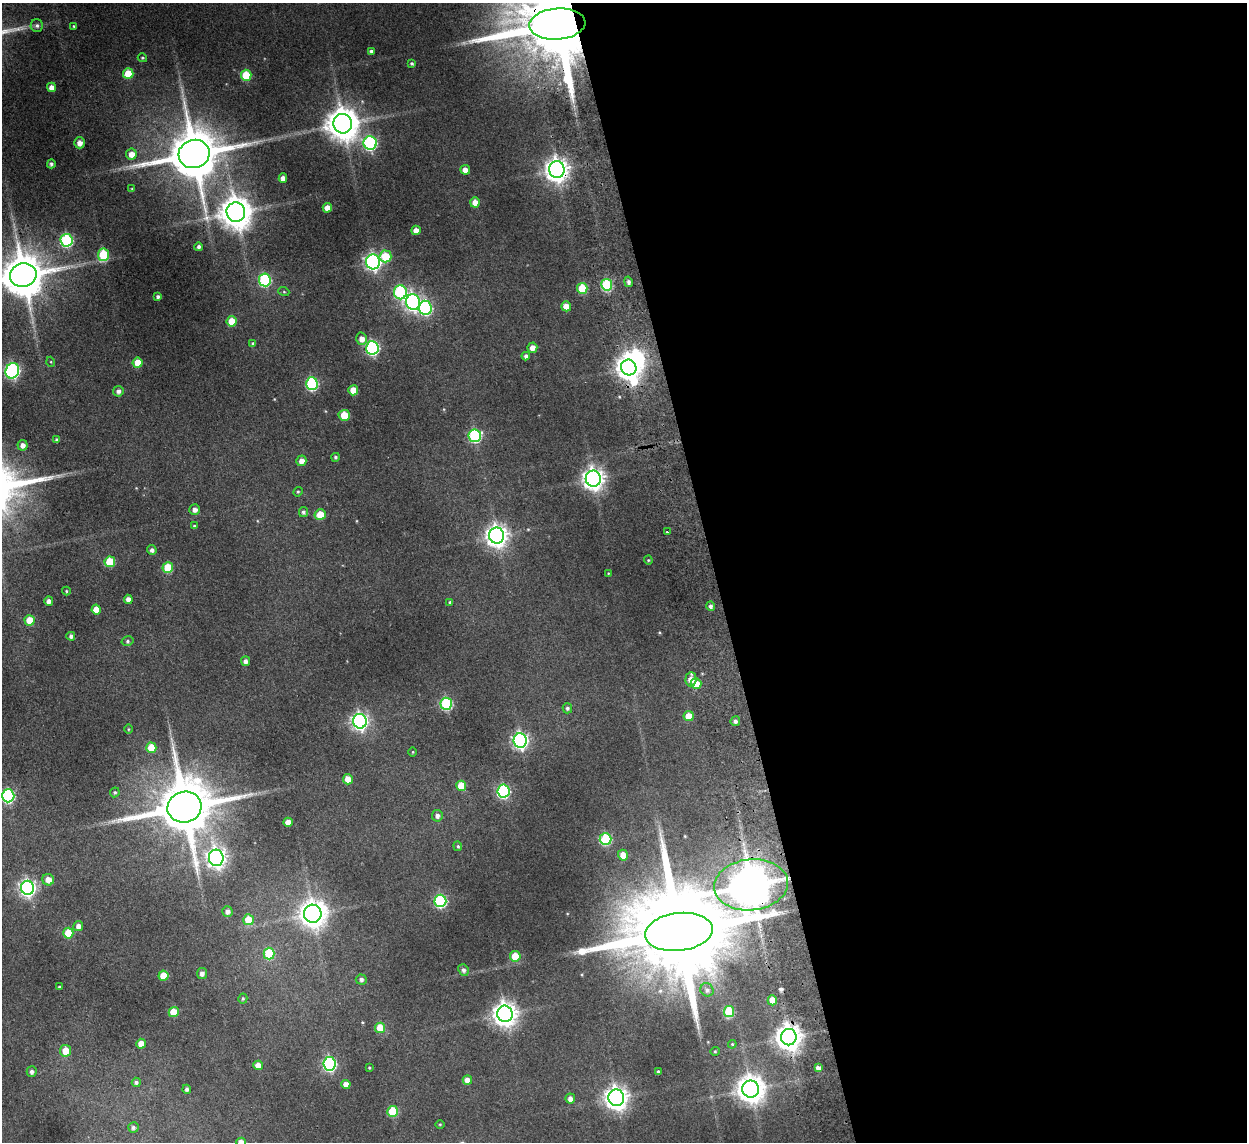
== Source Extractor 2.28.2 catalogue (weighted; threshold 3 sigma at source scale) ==
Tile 8 of 4 x 4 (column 4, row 2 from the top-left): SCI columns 3787-5031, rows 2433-3572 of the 5083 x 4981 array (HDU 1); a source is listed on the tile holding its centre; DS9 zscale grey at full resolution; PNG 1249 x 1144 px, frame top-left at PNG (2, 3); each listed source drawn as its Kron ellipse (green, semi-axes under 4 px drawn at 4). Shown black and unused: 43% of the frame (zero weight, under 2 of 3 exposures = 3% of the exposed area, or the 3 px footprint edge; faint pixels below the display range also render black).
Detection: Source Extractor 2.28.2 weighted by HDU 2 'WHT'; one run over the whole footprint, this tile lists its part. Background 0.186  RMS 0.015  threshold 0.0658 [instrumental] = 3 sigma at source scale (4.5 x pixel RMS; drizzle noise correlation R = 1.50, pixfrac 1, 0.05/0.05 arcsec/px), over >= 5 px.
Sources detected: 156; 2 too faint to see at this stretch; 3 inside a brighter object's white glare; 1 cosmic-ray / hot-pixel residue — neither listed nor drawn; the other 150 listed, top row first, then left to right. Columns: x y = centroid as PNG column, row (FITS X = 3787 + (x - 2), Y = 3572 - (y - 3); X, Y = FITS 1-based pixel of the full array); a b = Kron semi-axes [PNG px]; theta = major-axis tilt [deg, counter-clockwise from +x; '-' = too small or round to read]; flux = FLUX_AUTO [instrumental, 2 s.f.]
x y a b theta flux
557 24 28 15 4 27000
37 26 6 6 - 3.5
74 26 4 3 - 1.4
371 51 4 3 - 3.4
142 58 5 4 - 2
412 64 3 3 - 2.3
128 74 5 5 - 37
246 75 5 5 - 54
51 87 4 4 - 9.7
343 124 10 9 - 2800
79 143 5 5 - 8.6
370 143 7 6 - 230
131 154 5 5 - 14
194 154 15 14 - 8900
51 164 4 4 - 3.5
465 170 5 4 - 9.1
557 170 8 7 - 1100
283 178 4 4 - 7.3
132 189 4 3 - 1.4
475 202 5 4 - 9.8
327 208 5 4 - 13
236 212 10 9 - 2600
416 230 4 4 - 11
67 240 6 6 - 150
199 247 4 4 - 3.8
103 255 6 5 - 70
385 256 6 6 - 39
373 262 7 7 - 430
23 275 13 12 - 5600
265 280 6 6 - 150
628 282 5 4 - 4
607 285 6 5 - 110
582 288 5 5 - 55
284 292 5 3 - 1.3
400 292 7 6 - 170
158 297 4 3 - 3.2
413 302 8 7 - 390
566 306 5 5 - 17
425 308 7 6 - 210
232 321 5 5 - 28
362 339 6 5 - 9.6
253 344 4 3 - 2.1
372 348 7 6 - 260
532 348 5 5 - 9
526 356 4 4 - 4.4
51 362 5 3 - 1.2
138 363 5 5 - 25
629 367 8 7 - 1200
12 371 8 6 65 280
312 384 6 6 - 160
353 390 5 5 - 21
118 391 5 5 - 4.7
344 415 5 5 - 38
475 436 6 6 - 170
57 440 4 4 - 3.3
23 445 5 5 - 7.4
335 457 4 4 - 2.5
301 461 5 5 - 8.8
593 479 8 7 - 980
298 492 5 4 - 1.8
195 509 5 5 - 6.8
303 512 5 4 - 3
320 515 5 5 - 29
194 526 4 4 - 2
667 532 3 2 - 2.2
497 536 8 7 - 940
152 550 5 4 - 4.4
648 560 4 4 - 1.5
110 562 5 5 - 46
168 567 5 5 - 53
608 573 4 3 - 1.1
66 591 4 4 - 1.5
128 599 4 4 - 7.7
49 601 5 4 - 5.3
450 602 4 3 - 1.9
710 606 5 4 - 4.5
96 610 5 4 - 20
30 620 5 5 - 27
71 636 4 4 - 4.5
128 641 6 5 - 2.6
246 661 5 4 - 5.9
691 679 7 5 86 13
696 684 5 5 - 23
446 704 6 6 - 140
567 708 5 5 - 3.1
689 716 5 5 - 23
360 721 7 6 - 470
735 721 5 4 - 4.3
128 729 5 3 - 1.3
520 740 7 6 - 440
151 748 5 5 - 32
413 752 5 3 - 1.3
348 779 5 5 - 16
461 786 5 5 - 26
503 791 6 6 - 180
115 792 5 4 - 2.5
8 796 6 6 - 190
184 807 17 15 15 10000
437 816 6 5 - 4.9
288 822 4 4 - 13
606 839 6 6 - 100
458 846 5 4 - 1.9
623 855 5 5 - 14
216 858 8 7 - 660
48 880 6 5 - 13
751 885 37 25 5 5600
28 888 7 6 - 440
440 901 6 6 - 180
227 911 5 5 - 5.8
313 914 9 9 - 1700
249 920 5 5 - 32
78 926 5 5 - 6.9
679 932 34 19 7 37000
68 933 5 5 - 29
269 954 6 5 - 70
515 956 5 5 - 30
463 970 6 5 - 4.8
202 974 5 5 - 6.1
163 976 5 5 - 29
361 979 5 5 - 4.2
59 987 3 3 - 1.4
707 990 7 6 - 3.9
243 999 5 4 - 2.2
772 1000 5 4 - 18
174 1012 5 5 - 35
729 1012 5 5 - 68
505 1014 8 7 - 1200
380 1028 5 5 - 34
789 1037 8 8 - 1500
141 1044 5 4 - 15
732 1044 4 4 - 1.5
65 1051 6 5 - 21
715 1051 5 4 - 1.6
330 1064 7 6 - 250
258 1065 4 4 - 12
369 1068 3 3 - 1.4
818 1068 4 4 - 6.1
32 1072 5 5 - 4.3
658 1072 3 3 - 2.5
467 1080 5 4 - 11
136 1082 4 4 - 3.4
346 1084 4 4 - 11
187 1089 4 4 - 3.8
751 1089 8 8 - 1800
616 1098 8 8 - 1100
570 1099 5 4 - 7.1
392 1111 5 5 - 59
440 1124 5 3 - 1.3
133 1127 5 5 - 3.8
241 1142 5 4 - 11
Overlapping masked pixels (flux is a lower limit): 6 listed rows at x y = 557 24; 557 170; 23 275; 751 885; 679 932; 789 1037
Isophote crosses this tile's border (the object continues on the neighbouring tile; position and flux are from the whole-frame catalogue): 4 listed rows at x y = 557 24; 23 275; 8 796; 241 1142